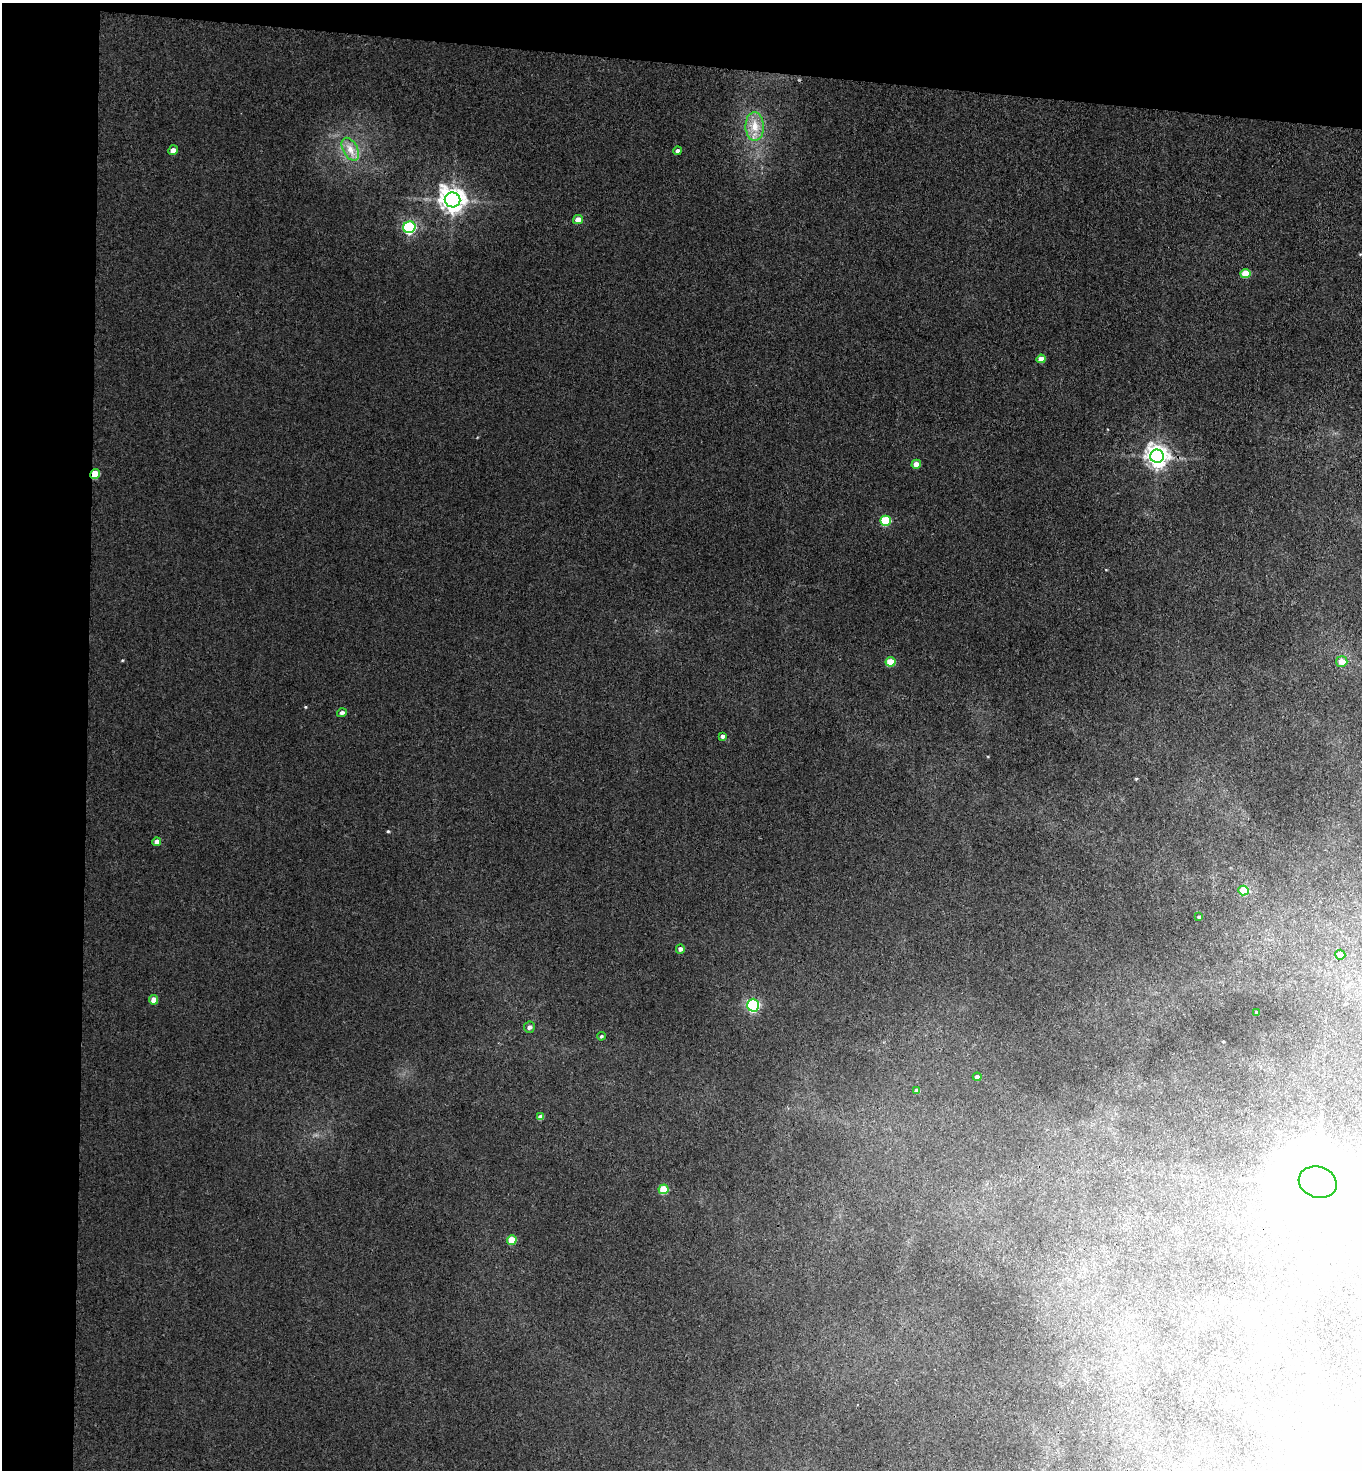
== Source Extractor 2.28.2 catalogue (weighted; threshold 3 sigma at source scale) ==
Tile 1 of 3 x 3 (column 1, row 1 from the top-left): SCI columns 170-1529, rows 2947-4414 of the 4499 x 4425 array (HDU 1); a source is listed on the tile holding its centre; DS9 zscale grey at full resolution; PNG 1364 x 1472 px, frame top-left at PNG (2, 3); each listed source drawn as its Kron ellipse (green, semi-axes under 4 px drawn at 4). Shown black and unused: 10% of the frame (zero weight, under 3 of 4 exposures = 6% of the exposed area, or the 3 px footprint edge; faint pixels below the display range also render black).
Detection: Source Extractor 2.28.2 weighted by HDU 2 'WHT'; one run over the whole footprint, this tile lists its part. Background 0.103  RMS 0.0082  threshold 0.0367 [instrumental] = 3 sigma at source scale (4.5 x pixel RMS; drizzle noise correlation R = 1.50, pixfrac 1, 0.05/0.05 arcsec/px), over >= 5 px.
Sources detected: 34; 1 inside a brighter object's white glare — neither listed nor drawn; the other 33 listed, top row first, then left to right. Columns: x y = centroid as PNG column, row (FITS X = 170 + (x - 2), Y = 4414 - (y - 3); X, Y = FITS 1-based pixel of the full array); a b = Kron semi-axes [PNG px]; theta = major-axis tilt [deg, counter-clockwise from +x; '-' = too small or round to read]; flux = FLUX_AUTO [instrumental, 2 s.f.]
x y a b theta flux
755 126 14 9 -87 8.3
350 149 12 7 -62 5.6
173 150 5 4 - 3.6
678 151 4 4 - 1.7
452 200 8 7 - 540
578 220 5 4 - 5
409 227 6 5 - 110
1245 273 5 4 - 15
1041 359 4 4 - 6
1157 456 7 6 - 390
916 464 5 4 - 5.3
95 474 5 4 - 14
886 521 5 5 - 33
1342 661 6 5 - 6.5
890 662 5 4 - 15
342 713 5 4 - 1.9
722 736 4 3 - 1.6
157 842 4 4 - 3.3
1243 890 5 5 - 16
1199 917 3 3 - 0.95
680 949 5 4 - 2.4
1340 955 5 5 - 5.2
153 1000 5 4 - 4.4
753 1005 6 6 - 88
1256 1012 3 2 - 0.58
529 1027 6 5 - 2.2
601 1036 4 3 - 0.97
977 1077 4 4 - 2.2
917 1091 4 4 - 3.2
541 1117 4 4 - 3.8
1318 1182 19 15 -19 5900
664 1189 5 5 - 18
512 1240 5 4 - 13
Overlapping masked pixels (flux is a lower limit): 2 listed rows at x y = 95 474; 1318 1182
Isophote crosses this tile's border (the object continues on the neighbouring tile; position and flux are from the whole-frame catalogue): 1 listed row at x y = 1318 1182